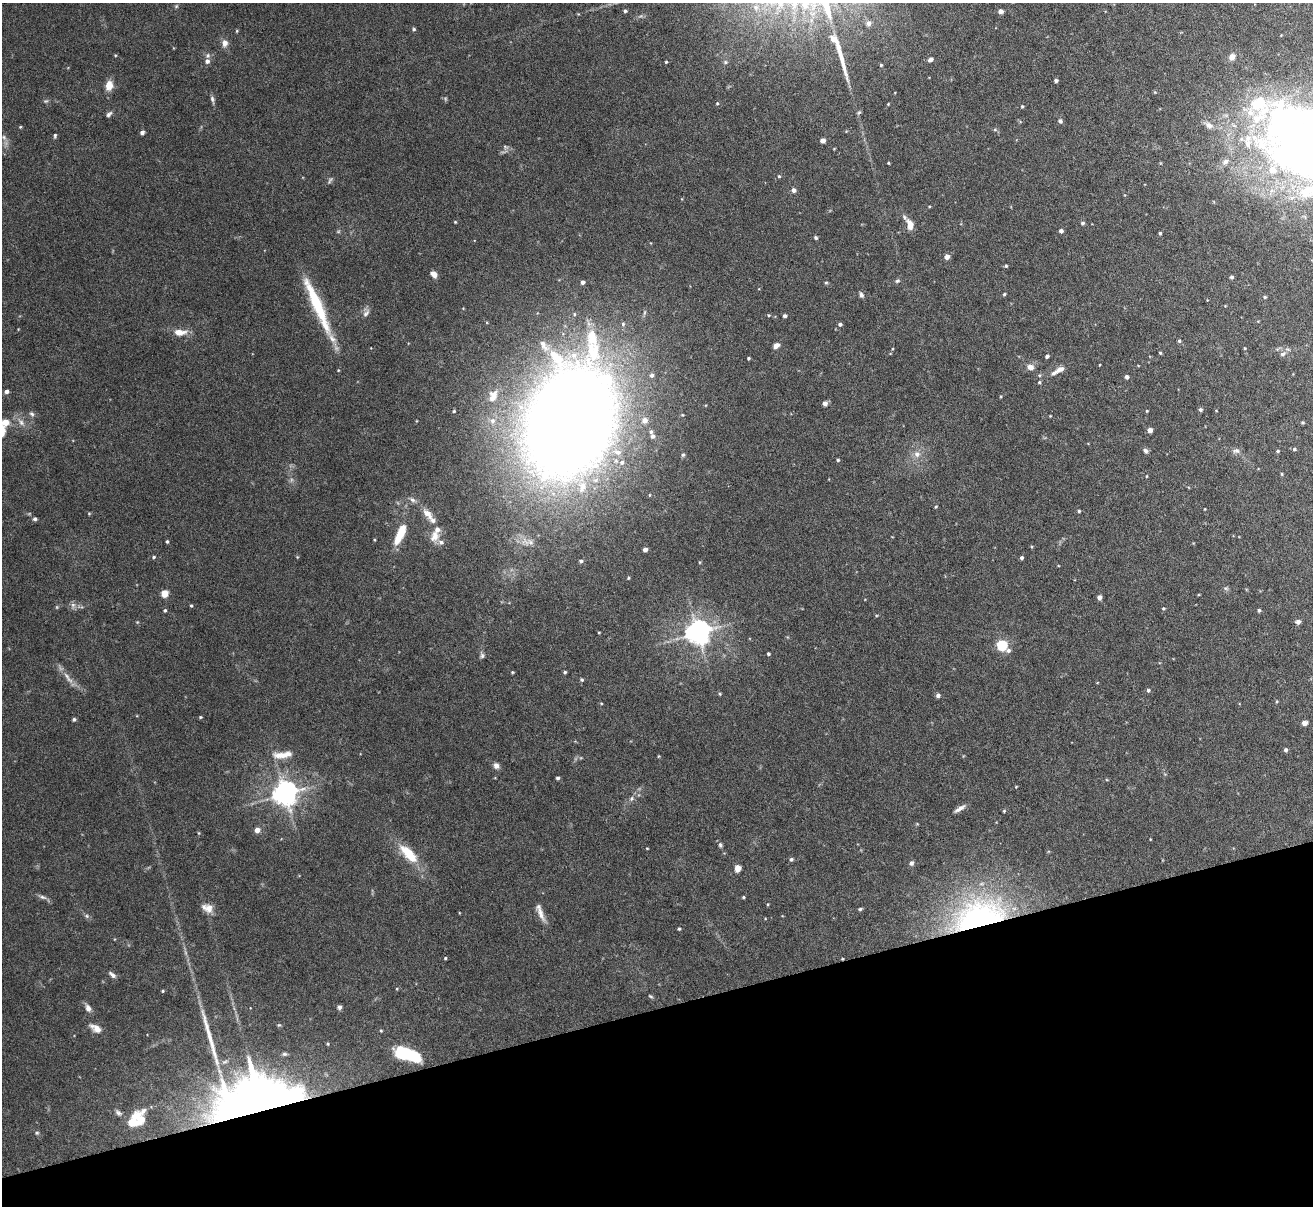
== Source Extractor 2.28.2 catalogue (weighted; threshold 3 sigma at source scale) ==
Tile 14 of 4 x 4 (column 2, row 4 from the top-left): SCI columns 1313-2623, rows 144-1347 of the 5247 x 5228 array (HDU 1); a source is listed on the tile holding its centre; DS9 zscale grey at full resolution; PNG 1315 x 1208 px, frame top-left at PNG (2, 3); no overlay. Shown black and unused: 16% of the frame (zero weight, under 4 of 8 exposures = <1% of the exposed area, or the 3 px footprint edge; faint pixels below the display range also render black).
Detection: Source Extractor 2.28.2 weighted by HDU 2 'WHT'; one run over the whole footprint, this tile lists its part. Background 0.0598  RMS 0.0025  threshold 0.0101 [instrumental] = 3 sigma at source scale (4.09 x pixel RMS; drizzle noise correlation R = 1.36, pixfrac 0.8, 0.05/0.05 arcsec/px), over >= 5 px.
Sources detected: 201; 1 too faint to see at this stretch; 2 inside a brighter object's white glare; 1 long thin detection or spike segment (spike, bleed or trail) — not listed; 18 inside a brighter listed object's ellipse — not listed separately; the other 179 listed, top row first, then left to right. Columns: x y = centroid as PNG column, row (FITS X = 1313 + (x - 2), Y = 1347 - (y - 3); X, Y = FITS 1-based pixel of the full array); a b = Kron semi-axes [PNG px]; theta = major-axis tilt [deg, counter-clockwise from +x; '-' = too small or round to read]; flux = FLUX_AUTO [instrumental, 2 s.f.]
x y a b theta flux
176 6 5 4 - 0.29
756 7 10 8 -67 1.9
625 11 4 3 - 0.41
1000 11 4 4 - 1.5
869 23 7 6 - 1.1
414 29 5 4 - 0.35
237 31 5 3 - 0.23
833 39 14 9 -43 2.6
225 43 8 7 - 1.4
208 55 7 6 - 0.59
1232 57 6 5 - 1.7
931 59 6 4 32 0.85
207 61 5 5 - 0.94
666 62 4 3 - 0.23
725 62 6 5 - 0.37
881 65 4 3 - 0.28
1056 80 4 4 - 0.52
109 85 12 8 81 2.3
212 99 11 5 -79 0.63
717 103 4 4 - 0.24
888 104 3 3 - 0.17
1022 106 4 3 - 0.28
859 112 6 4 20 0.3
109 114 8 5 43 0.57
1060 121 5 5 - 0.58
20 127 4 3 - 0.2
995 129 6 4 -1 0.31
142 132 4 4 - 0.83
55 135 6 4 76 0.35
4 137 8 6 -69 0.66
823 140 4 4 - 1.7
505 147 7 5 -9 0.49
1307 148 126 71 -8 200
888 163 3 3 - 0.23
779 176 4 3 - 0.26
330 180 9 4 63 0.45
794 190 5 5 - 0.86
455 222 4 3 - 0.21
1082 223 5 4 - 0.4
910 224 14 7 -70 2.2
1061 231 4 4 - 0.72
338 232 6 3 19 0.26
1160 233 3 3 - 0.37
816 238 5 4 - 0.36
947 257 4 4 - 1.7
1006 266 4 4 - 0.28
434 274 7 5 -52 1.5
1231 277 4 4 - 0.46
897 281 6 5 - 0.43
582 282 4 4 - 0.62
826 283 5 3 - 0.25
1004 294 4 3 - 0.27
861 295 8 5 -72 0.58
1265 297 4 4 - 0.3
317 305 72 10 -67 14
366 313 12 6 51 0.93
769 315 4 4 - 0.23
785 316 4 3 - 0.59
623 324 5 5 - 0.45
840 324 4 4 - 0.59
180 332 15 7 -1 2.6
1179 341 4 4 - 0.37
776 346 7 5 35 1.2
1245 348 3 3 - 0.21
1160 353 4 3 - 0.24
1282 354 8 5 16 0.59
1047 356 4 3 - 0.53
748 358 3 3 - 0.34
1030 367 8 6 -21 1.5
1058 370 20 6 29 1.8
652 375 6 6 - 0.72
1127 377 4 4 - 0.85
1039 382 4 4 - 0.33
6 391 4 4 - 0.89
493 396 15 9 70 1.7
825 403 5 5 - 1.1
1200 410 5 5 - 0.47
454 411 4 3 - 0.24
1147 411 3 3 - 0.2
32 414 7 5 -19 0.54
1050 416 3 3 - 0.16
644 420 6 6 - 1.6
6 422 13 9 13 2.6
21 422 11 6 -52 1.2
570 422 105 70 71 470
1303 422 5 3 - 0.24
1150 430 4 4 - 1.3
2 434 8 6 -66 0.86
653 436 6 5 - 0.61
1294 449 5 4 - 0.44
1145 451 7 5 -57 0.65
1236 451 10 7 6 0.81
1278 451 5 4 - 0.28
917 454 9 9 - 1.5
683 455 5 4 - 0.36
838 460 4 4 - 0.27
1282 474 4 4 - 0.23
1146 476 4 3 - 0.17
412 500 9 5 -37 0.7
936 507 5 3 - 0.26
1205 509 4 2 - 0.15
1079 511 3 3 - 0.31
89 513 5 4 - 0.23
427 514 15 7 -50 2.2
35 519 5 4 - 0.48
400 534 29 9 66 5.2
434 536 17 11 66 2.3
167 541 4 3 - 0.3
645 549 4 4 - 0.84
154 557 5 4 - 0.29
1022 558 3 3 - 0.52
581 561 4 3 - 0.43
1226 588 7 5 -19 0.45
165 594 5 5 - 5.2
1099 597 4 4 - 1.2
73 605 7 7 - 0.8
191 606 4 4 - 0.25
1163 608 4 4 - 0.29
165 610 5 4 - 0.33
1259 610 4 4 - 0.4
1298 622 5 5 - 0.94
698 633 8 7 - 230
1002 645 6 5 - 22
768 654 4 3 - 0.36
482 656 7 5 90 0.52
512 672 4 3 - 0.23
565 672 4 3 - 0.33
68 678 23 6 -52 1.9
582 680 4 4 - 0.35
1148 690 5 5 - 0.41
720 694 5 3 - 0.24
938 695 5 5 - 0.76
1277 701 4 3 - 0.22
601 703 4 3 - 0.2
200 717 4 3 - 0.24
74 719 4 4 - 0.43
1304 723 4 4 - 1.6
1286 750 4 4 - 0.49
282 755 27 8 6 3.2
496 766 8 7 - 0.99
558 778 4 3 - 0.49
1016 787 4 3 - 0.17
285 794 8 7 - 230
631 799 7 4 59 0.51
960 809 15 5 33 1.1
1004 811 4 4 - 0.23
257 830 5 5 - 1.7
199 833 5 3 - 0.22
720 845 7 5 -81 0.47
647 848 4 2 - 0.17
408 854 32 12 -46 6.3
791 859 5 5 - 0.48
911 863 6 5 - 0.69
738 868 5 4 - 3.9
43 897 11 5 -18 0.76
743 897 4 3 - 0.25
768 904 4 3 - 0.19
209 908 13 10 -68 1.8
860 909 5 5 - 0.3
540 913 23 7 -66 1.9
979 915 77 41 18 58
87 916 6 5 - 0.43
679 929 4 3 - 0.3
445 958 4 3 - 0.24
112 975 10 5 -42 0.75
162 991 4 3 - 0.25
650 996 7 4 -27 0.32
339 1007 6 5 - 0.49
88 1008 8 6 -64 1.3
279 1025 4 4 - 0.22
96 1028 15 8 -33 2
381 1030 5 4 - 0.27
328 1044 5 3 - 0.22
284 1054 8 6 0 0.55
408 1054 27 10 -18 16
263 1102 66 44 -24 270
118 1113 10 5 -28 0.64
134 1122 30 14 30 5
37 1133 5 5 - 0.34
Overlapping masked pixels (flux is a lower limit): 2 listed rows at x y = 979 915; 263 1102
Isophote crosses this tile's border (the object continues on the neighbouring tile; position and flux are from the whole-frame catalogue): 3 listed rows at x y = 1307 148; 6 422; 2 434